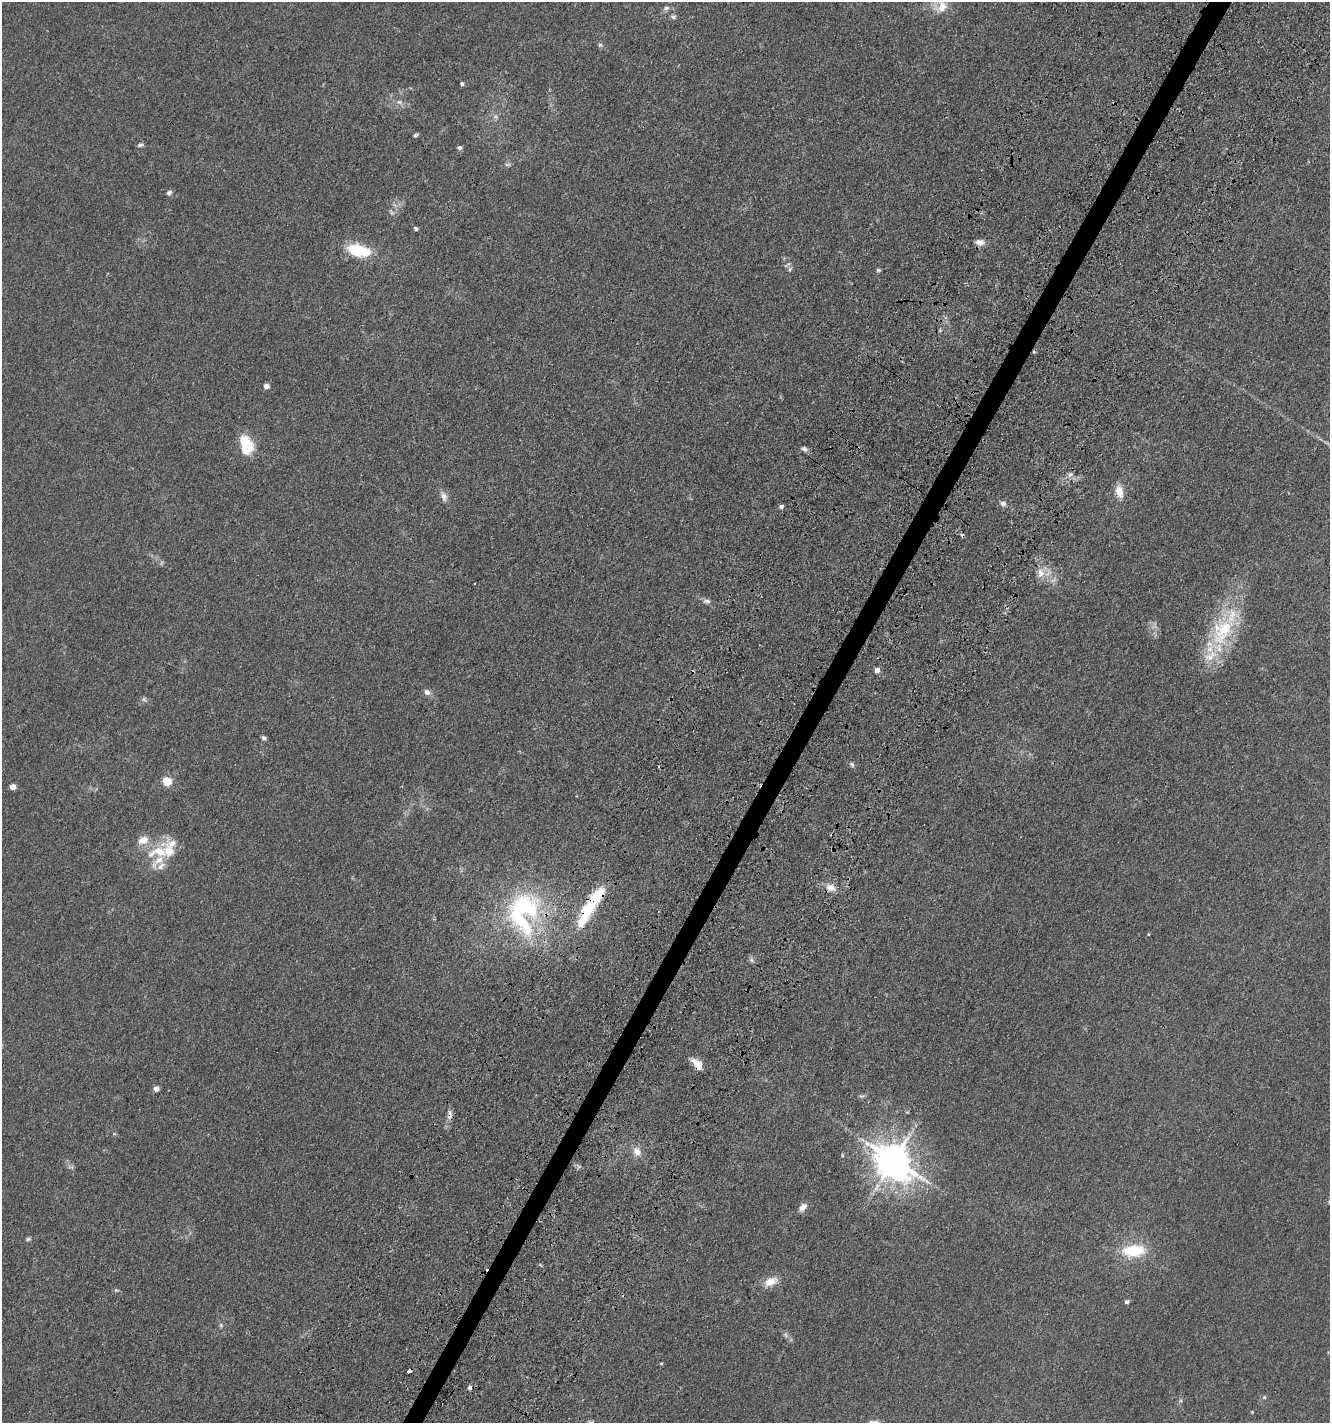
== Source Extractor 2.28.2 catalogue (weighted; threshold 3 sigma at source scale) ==
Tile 10 of 4 x 4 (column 2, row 3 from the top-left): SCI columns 1818-3145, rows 1630-3050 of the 6106 x 6096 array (HDU 1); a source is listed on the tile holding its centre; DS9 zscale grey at full resolution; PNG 1332 x 1425 px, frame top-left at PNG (2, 2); no overlay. Shown black and unused: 2% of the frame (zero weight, under 3 of 4 exposures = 11% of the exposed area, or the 3 px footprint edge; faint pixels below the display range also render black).
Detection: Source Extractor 2.28.2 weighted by HDU 2 'WHT'; one run over the whole footprint, this tile lists its part. Background 0.0444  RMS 0.0053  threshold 0.0239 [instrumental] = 3 sigma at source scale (4.5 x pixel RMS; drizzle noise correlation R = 1.50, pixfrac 1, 0.05/0.05 arcsec/px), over >= 5 px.
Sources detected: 76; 2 too faint to see at this stretch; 1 inside a brighter object's white glare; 6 cosmic-ray / hot-pixel residue — not listed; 9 inside a brighter listed object's ellipse — not listed separately; the other 58 listed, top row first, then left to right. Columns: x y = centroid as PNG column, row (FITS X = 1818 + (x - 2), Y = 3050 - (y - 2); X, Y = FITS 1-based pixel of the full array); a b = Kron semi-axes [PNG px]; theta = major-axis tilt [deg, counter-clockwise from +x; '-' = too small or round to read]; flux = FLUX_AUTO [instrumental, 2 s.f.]
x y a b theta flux
941 6 20 16 67 8.8
666 8 8 6 14 1.4
673 17 7 5 -2 1.1
600 45 6 6 - 0.91
462 84 4 4 - 0.88
399 102 8 6 -1 1.7
415 135 6 4 39 0.82
140 145 8 5 21 1.2
460 148 5 5 - 1.4
507 164 9 4 0 0.99
169 193 7 5 42 1.4
416 229 4 3 - 1.5
981 243 10 8 -16 2.6
358 251 27 15 -14 17
790 269 6 4 71 0.78
878 270 6 5 - 0.73
266 386 4 4 - 3.6
246 444 23 13 -72 15
804 449 8 6 -32 1.5
1070 474 8 6 21 1.4
1119 492 15 9 -77 5.2
444 496 14 7 -73 2.5
1003 504 7 6 - 1.8
781 506 5 5 - 1.2
1041 573 14 10 89 4.9
1053 580 7 4 18 1.3
474 583 3 2 - 0.52
707 601 10 6 -7 1.6
1222 631 45 27 59 38
877 670 5 5 - 2.8
427 692 8 7 - 2.2
264 738 6 5 - 1.1
852 764 9 5 -46 1.2
166 781 5 5 - 21
13 787 4 4 - 5.8
158 852 37 19 21 18
831 888 12 9 -21 4.1
588 909 31 16 52 18
523 911 60 41 83 77
752 960 8 6 -38 1.2
697 1064 14 8 -51 6.4
156 1089 7 6 - 1.6
450 1115 15 6 89 2.6
637 1152 12 9 -53 4.2
842 1155 5 3 - 0.49
893 1161 9 9 - 1100
803 1207 10 7 48 3
28 1239 6 5 - 0.87
1134 1251 22 12 2 21
771 1282 17 10 26 5.9
116 1290 6 4 41 0.66
1127 1302 5 5 - 1.2
221 1325 7 5 -70 0.93
786 1335 7 4 -70 1
661 1363 5 3 - 0.48
409 1371 4 3 - 12
1264 1397 5 4 - 0.6
590 1422 7 6 - 1.1
Overlapping masked pixels (flux is a lower limit): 4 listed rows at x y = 588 909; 697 1064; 450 1115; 409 1371
Isophote crosses this tile's border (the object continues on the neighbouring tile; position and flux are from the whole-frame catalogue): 2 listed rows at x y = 941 6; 590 1422